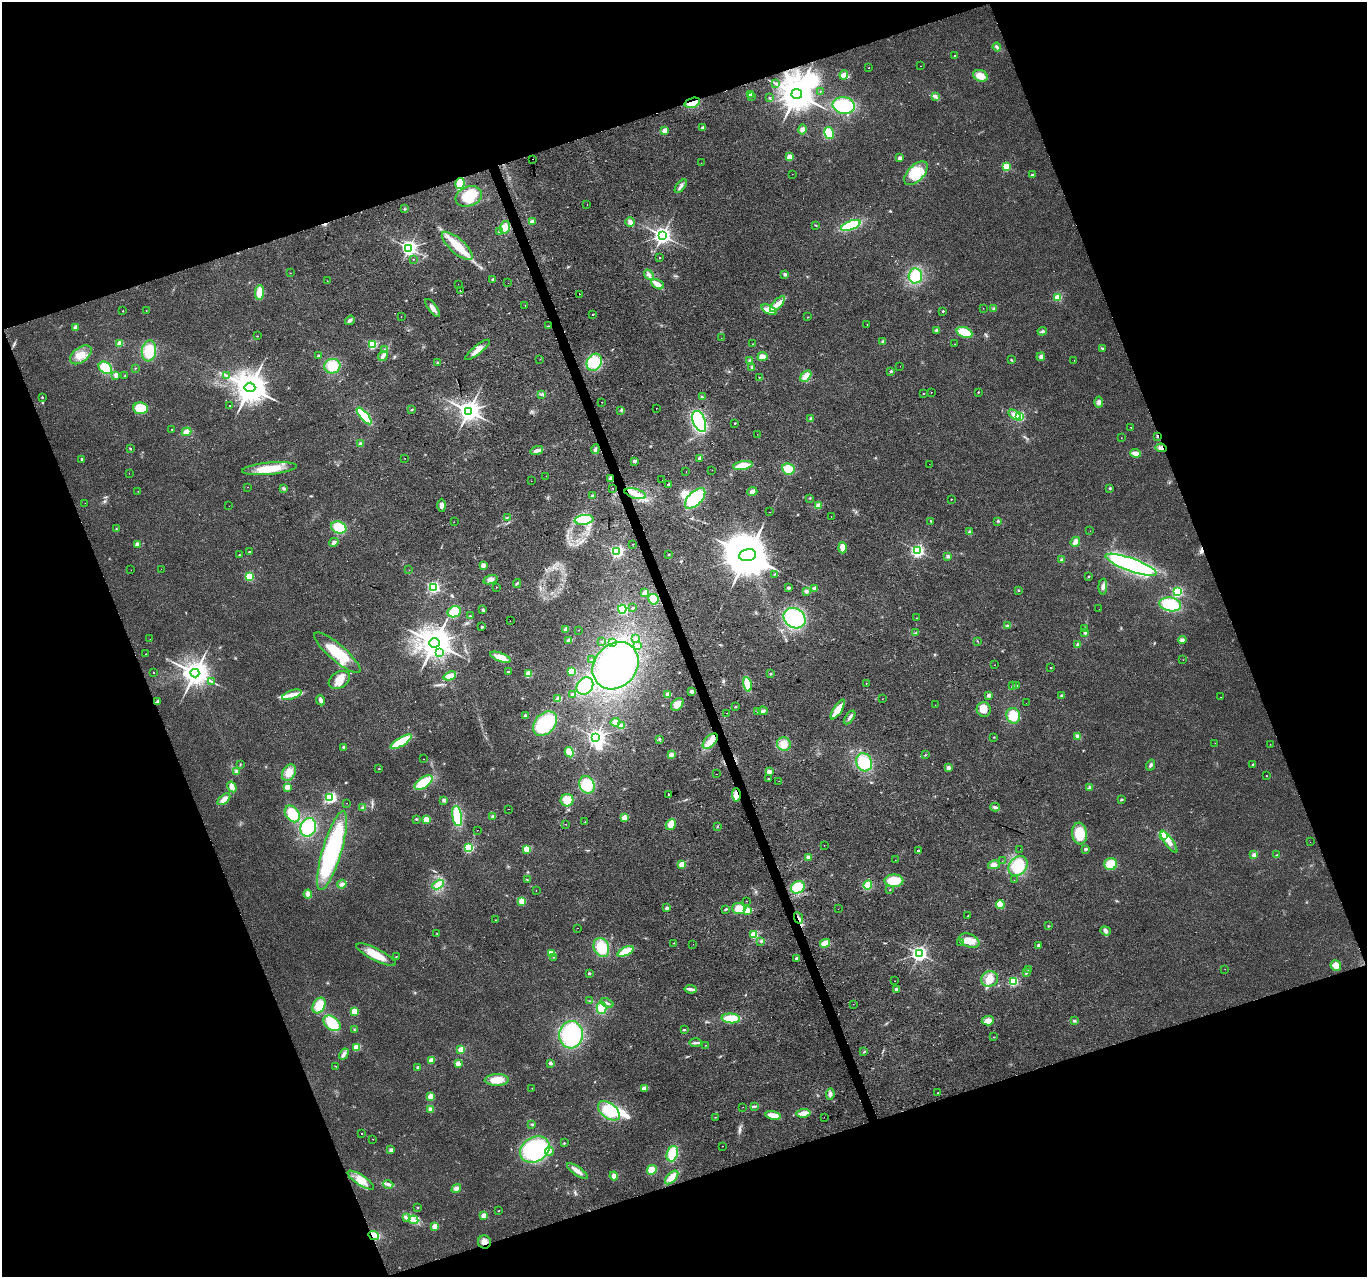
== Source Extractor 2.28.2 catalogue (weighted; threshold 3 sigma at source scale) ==
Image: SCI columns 2-5461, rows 125-5223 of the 5461 x 5294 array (HDU 1 of 3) = the unmasked area's bounding box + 8 px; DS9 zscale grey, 4 x 4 block average (1 PNG px = mean of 4 x 4 image px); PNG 1369 x 1279 px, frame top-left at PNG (2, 2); each listed source drawn as its Kron ellipse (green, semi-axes under 4 px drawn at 4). Shown black and unused: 40% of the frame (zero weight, under 2 of 3 exposures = <1% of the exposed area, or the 3 px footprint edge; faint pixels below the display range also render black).
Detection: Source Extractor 2.28.2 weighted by HDU 2 'WHT'. Background 0.0183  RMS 0.0061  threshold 0.0273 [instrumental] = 3 sigma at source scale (4.5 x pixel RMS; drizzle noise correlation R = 1.50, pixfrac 1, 0.0396/0.0396 arcsec/px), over >= 5 px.
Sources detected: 516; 1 too faint to see at this stretch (4 x 4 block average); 8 inside a brighter object's white glare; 13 cosmic-ray / hot-pixel residue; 2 long thin detections or spike segments (spike, bleed or trail) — neither listed nor drawn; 1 coinciding with a brighter row at this scale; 10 inside a brighter listed object's ellipse — not listed separately; the other 481 listed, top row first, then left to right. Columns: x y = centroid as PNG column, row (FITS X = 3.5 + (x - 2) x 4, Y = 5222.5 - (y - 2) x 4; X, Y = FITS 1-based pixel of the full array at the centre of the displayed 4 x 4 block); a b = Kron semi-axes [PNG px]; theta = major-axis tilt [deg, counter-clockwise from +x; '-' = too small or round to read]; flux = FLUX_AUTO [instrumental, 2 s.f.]
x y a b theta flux
997 47 4 3 - 7.3
954 56 2 2 - 2.7
920 66 2 2 - 2.8
869 68 2 2 - 2.5
844 75 4 3 - 11
980 76 7 5 -22 38
775 83 2 2 - 1.4
820 91 2 2 - 1.4
751 94 2 2 - 72
797 94 5 5 - 9700
752 96 2 2 - 4.5
935 96 3 2 - 3.3
769 97 2 2 - 7.3
692 103 8 4 17 45
844 105 11 8 -8 160
703 127 2 2 - 27
803 129 5 4 - 13
665 131 2 2 - 79
829 133 6 4 -78 73
790 157 2 2 - 110
900 158 2 2 - 31
533 159 2 2 - 8.1
701 163 2 2 - 0.64
1006 167 2 2 - 210
916 173 14 8 46 110
792 174 2 2 - 1.4
1033 175 3 2 - 7.2
460 183 5 4 - 68
681 186 8 3 50 12
469 196 13 10 19 100
587 204 2 2 - 2.7
405 209 2 2 - 1.9
532 222 2 2 - 58
630 222 5 4 - 13
816 225 3 2 - 2.4
851 225 10 4 21 160
505 227 6 5 - 31
500 231 3 2 - 2.9
662 235 3 3 - 2000
457 246 19 7 -42 81
409 248 3 3 - 1400
660 258 2 2 - 5.4
413 259 2 2 - 1.2
290 273 2 2 - 0.7
785 274 4 3 - 6.3
649 275 6 3 -48 8.5
915 276 7 6 - 99
493 279 2 2 - 11
327 281 2 2 - 1.8
508 283 2 2 - 0.67
458 284 2 2 - 0.66
657 284 7 4 -28 26
460 291 2 2 - 120
259 292 7 4 86 54
580 294 2 2 - 120
1058 297 3 3 - 38
778 304 10 4 47 28
525 305 2 2 - 1.2
432 308 11 4 -54 20
983 308 2 2 - 0.81
994 308 2 2 - 1.7
769 310 8 4 -23 46
123 311 2 2 - 2.3
146 311 2 2 - 1.1
943 311 2 2 - 6.3
593 315 2 2 - 1.9
401 316 2 2 - 1.9
808 317 2 2 - 1.1
350 320 5 3 - 9.5
867 324 2 2 - 0.76
548 326 2 2 - 2.1
76 327 2 2 - 48
936 330 4 3 - 6.6
1042 331 5 3 - 6.8
964 332 8 5 -20 87
257 336 2 2 - 2.2
721 338 2 2 - 0.83
883 341 3 3 - 5.1
120 343 2 2 - 110
372 344 2 2 - 320
753 344 2 2 - 3.4
955 344 2 2 - 3.5
1102 348 3 2 - 3.4
384 349 2 2 - 1.9
477 350 15 4 39 35
149 351 10 7 83 83
81 355 12 7 37 44
318 356 3 2 - 4.3
383 356 5 3 - 9.8
762 357 5 4 - 25
1041 357 4 4 - 11
540 359 2 2 - 0.98
750 360 3 2 - 3.6
1011 360 3 2 - 2.7
1074 360 2 2 - 0.54
594 362 9 7 59 99
437 363 2 2 - 1.9
332 366 8 7 - 67
900 366 2 2 - 5.3
752 367 4 3 - 6.2
105 368 7 5 -38 86
135 368 2 2 - 1.4
891 371 2 2 - 15
116 375 2 2 - 46
125 375 2 2 - 2.2
226 376 4 2 - 5.5
806 376 6 4 46 27
759 377 2 2 - 3
250 387 5 4 - 8800
931 392 2 2 - 3.8
978 392 2 2 - 4.3
542 394 4 2 - 4.4
923 394 2 2 - 2.8
42 397 2 2 - 5.9
702 397 3 2 - 3.4
602 402 2 2 - 4.8
1099 402 5 4 - 12
230 406 2 2 - 4
141 408 7 5 -5 74
656 408 2 2 - 1.2
412 409 2 2 - 4.1
621 410 2 2 - 2.8
468 411 3 3 - 3200
1014 415 7 4 -32 24
364 416 10 3 -50 130
1020 416 2 2 - 350
811 418 3 3 - 4.3
699 421 11 6 -69 280
735 423 2 2 - 5.2
1131 427 2 2 - 1.7
172 429 2 2 - 1.2
186 432 5 4 - 26
757 434 2 2 - 0.49
1157 436 2 2 - 17
1121 438 2 2 - 0.71
361 444 3 3 - 5.5
1161 448 6 4 -11 15
130 449 3 2 - 2.7
595 449 5 3 - 7.1
537 450 6 3 16 14
1136 453 5 3 - 27
405 458 2 2 - 1.1
700 458 2 2 - 38
82 459 2 2 - 14
634 461 2 2 - 29
929 464 2 2 - 2.3
743 466 10 3 10 82
269 469 27 6 6 85
788 469 6 5 - 60
712 470 2 2 - 0.71
686 472 2 2 - 8.8
129 473 2 2 - 0.64
546 476 2 2 - 1.3
610 478 3 2 - 8.3
662 480 2 2 - 2.4
531 481 2 2 - 7.3
668 484 2 2 - 3.4
247 487 2 2 - 0.81
283 488 3 2 - 4.3
612 488 2 2 - 1.4
1110 488 3 2 - 3
138 491 2 2 - 0.86
752 492 5 3 - 14
635 494 11 5 -15 33
592 496 3 3 - 5.1
695 498 13 6 46 180
810 498 2 2 - 1.3
951 499 2 2 - 2.6
85 503 2 2 - 0.54
442 505 6 4 -90 16
229 506 2 2 - 1.1
819 506 4 3 - 24
770 512 2 2 - 1.8
507 517 2 2 - 1.9
831 517 2 2 - 0.67
584 520 9 5 6 69
931 521 3 2 - 3.4
998 521 3 2 - 3.5
454 522 2 2 - 0.63
339 527 8 5 -21 71
116 529 2 2 - 2.6
1090 531 2 2 - 0.41
969 532 3 3 - 7.7
334 542 5 3 - 9
1075 542 5 4 - 14
137 544 2 2 - 48
632 544 2 2 - 0.79
842 548 5 3 - 37
917 551 2 2 - 790
249 552 2 2 - 5.6
617 552 2 2 - 760
239 555 2 2 - 3.9
668 555 2 2 - 1.8
747 555 8 6 10 22000
948 556 4 3 - 6.9
1061 560 3 3 - 5.2
483 565 3 3 - 14
1131 565 27 6 -20 680
161 569 2 2 - 0.57
131 570 2 2 - 1
409 570 2 2 - 0.83
774 574 2 2 - 1.2
249 577 2 2 - 260
1089 577 2 2 - 2.9
490 580 7 4 18 18
517 583 4 2 - 5.6
433 587 2 2 - 640
496 587 2 2 - 0.7
1103 587 8 3 86 12
788 588 3 3 - 5
815 588 4 3 - 7.3
1018 590 2 2 - 3.3
806 591 4 3 - 5.5
1177 592 2 2 - 470
645 593 4 3 - 21
653 599 5 5 - 66
1170 604 11 7 -9 140
633 608 2 2 - 7.6
622 609 4 4 - 94
1099 609 2 2 - 1.2
483 610 3 3 - 5
454 612 7 5 26 56
470 616 2 2 - 4.3
795 618 11 9 -35 310
916 618 2 2 - 2.4
510 621 2 2 - 1.7
1008 625 4 2 - 3.9
482 627 2 2 - 13
1085 628 2 2 - 1.6
566 629 3 2 - 16
579 630 2 2 - 1.1
915 633 2 2 - 2.2
1085 633 2 2 - 12
150 639 2 2 - 1.4
636 639 3 3 - 8.8
1182 640 4 4 - 10
569 641 3 2 - 22
977 641 2 2 - 1.4
602 642 2 2 - 1.6
612 642 3 2 - 4.6
435 643 5 4 - 7200
1078 645 4 4 - 6.9
638 646 3 2 - 3.4
439 652 3 3 - 5.9
337 653 29 8 -41 130
146 654 2 2 - 1.3
500 657 11 4 -21 50
591 660 2 2 - 1.5
1183 660 2 2 - 0.73
995 665 2 2 - 0.61
616 666 25 21 50 490
1051 668 2 2 - 4.1
572 671 4 3 - 42
508 672 2 2 - 5
153 673 2 2 - 22
195 673 4 4 - 4900
529 674 4 3 - 49
771 674 2 2 - 2
450 676 6 4 22 34
339 680 11 8 32 44
212 682 2 2 - 1.8
866 683 2 2 - 1.2
748 684 7 4 -77 50
585 686 9 7 51 140
1012 686 2 2 - 9
1016 686 2 2 - 25
691 691 3 3 - 9.7
572 694 3 2 - 4.2
668 694 4 3 - 15
292 695 10 4 19 24
989 695 2 2 - 48
1062 696 2 2 - 29
1220 697 2 2 - 0.49
558 699 4 3 - 18
883 699 2 2 - 0.77
321 700 5 3 - 13
157 701 3 2 - 4.9
1026 703 2 2 - 1.3
677 704 7 5 46 33
935 705 2 2 - 3.1
735 707 2 2 - 2
984 709 7 7 - 29
838 710 11 4 58 57
763 711 4 4 - 9.1
758 712 2 2 - 2.4
727 713 2 2 - 4
525 716 3 3 - 8.8
1013 716 8 7 - 69
850 717 8 3 53 11
615 722 4 4 - 11
545 724 14 10 46 190
621 726 3 2 - 16
1078 736 4 4 - 8.9
595 737 4 3 - 1400
994 737 2 2 - 1.6
659 739 3 2 - 2.1
710 741 9 5 45 31
401 742 12 4 30 140
1215 743 2 2 - 0.5
784 744 7 6 - 40
1270 744 2 2 - 1.5
344 747 3 2 - 3.2
569 752 5 3 - 53
671 755 3 3 - 19
925 755 2 2 - 3.3
423 759 2 2 - 0.86
864 762 9 8 - 100
1253 764 2 2 - 8
240 765 2 2 - 2.3
1150 765 5 2 - 7.7
948 767 2 2 - 44
379 769 2 2 - 4.2
236 772 3 3 - 4.6
769 772 3 3 - 18
289 773 9 6 58 35
716 774 2 2 - 5.1
1266 776 2 2 - 1.4
768 779 3 2 - 3.1
779 781 2 2 - 4
424 783 10 5 34 130
587 785 9 7 -63 94
232 787 6 4 -58 20
287 787 2 2 - 92
1090 788 2 2 - 48
669 794 2 2 - 270
736 795 6 4 -87 44
330 797 2 2 - 380
224 799 7 3 41 25
444 800 3 3 - 9.6
567 800 6 6 - 49
1121 800 2 2 - 16
346 803 2 2 - 0.71
995 807 5 3 - 8.6
363 808 4 3 - 7.1
509 809 2 2 - 0.96
292 814 9 6 -54 83
457 816 10 5 -81 130
493 816 3 2 - 5.2
624 818 4 3 - 25
416 819 2 2 - 2.9
426 819 4 3 - 22
585 822 2 2 - 0.73
566 824 2 2 - 1.3
671 825 5 5 - 37
308 827 9 7 72 190
717 827 2 2 - 1.2
477 830 2 2 - 7.6
1079 834 11 7 -83 100
1163 835 2 2 - 340
1169 842 13 4 -55 30
1310 842 2 2 - 0.51
824 845 2 2 - 0.58
468 848 2 2 - 400
527 849 2 2 - 150
1020 849 2 2 - 3.1
1086 849 2 2 - 22
918 850 2 2 - 18
332 851 41 9 74 460
1254 855 4 3 - 11
1277 855 2 2 - 2.2
809 857 4 3 - 12
895 860 2 2 - 0.71
1002 861 2 2 - 1.5
682 864 4 3 - 23
1111 864 6 6 - 59
994 865 6 4 13 17
1018 866 11 8 51 120
527 879 2 2 - 1.4
1014 880 2 2 - 0.69
894 881 9 6 0 85
342 884 4 3 - 9.9
438 885 6 3 29 13
868 885 5 4 - 45
798 887 7 6 - 66
536 890 2 2 - 1.2
890 890 2 2 - 1.8
308 894 4 3 - 21
522 901 2 2 - 140
746 901 2 2 - 2.4
1000 904 4 3 - 53
667 908 2 2 - 30
739 908 6 5 - 51
726 909 3 2 - 3.7
838 909 2 2 - 1.4
747 910 2 2 - 120
968 916 2 2 - 2.8
798 918 6 2 -64 7.9
495 920 2 2 - 1.7
1048 926 2 2 - 1.8
578 928 2 2 - 0.59
1106 931 5 3 - 8.9
437 934 2 2 - 1.1
754 935 2 2 - 190
761 941 3 2 - 2.5
969 941 10 6 -25 46
960 942 2 2 - 1.1
674 943 2 2 - 3.1
825 943 5 3 - 31
693 944 2 2 - 0.43
1039 945 2 2 - 26
601 947 10 7 -67 92
625 951 9 3 24 83
919 953 3 3 - 1400
551 954 2 2 - 130
376 955 22 6 -26 63
396 956 2 2 - 3.1
554 957 2 2 - 0.84
797 958 2 2 - 17
1336 966 5 5 - 27
1029 969 2 2 - 2.2
1225 969 2 2 - 0.7
589 973 2 2 - 12
1026 973 3 2 - 4.1
990 979 8 7 - 46
895 981 2 2 - 0.69
1013 981 2 2 - 390
691 989 6 2 -8 16
897 989 3 2 - 7.2
590 1001 3 2 - 2
607 1003 7 2 -22 6.6
853 1004 2 2 - 0.7
319 1005 8 6 59 56
602 1008 6 5 - 57
354 1011 2 2 - 130
731 1018 9 5 -4 73
988 1021 6 4 4 26
1074 1021 3 2 - 4.3
332 1023 9 6 -35 93
354 1029 2 2 - 1.5
684 1030 3 2 - 3.4
571 1035 14 11 87 260
994 1037 2 2 - 1.6
696 1043 6 3 -1 9.5
706 1045 2 2 - 1.5
357 1047 2 2 - 170
461 1050 2 2 - 110
864 1052 3 2 - 2.4
344 1054 6 3 60 10
431 1060 2 2 - 67
550 1063 3 2 - 10
458 1064 2 2 - 69
336 1066 2 2 - 1.4
418 1067 2 2 - 16
497 1080 12 6 1 57
532 1088 2 2 - 0.95
644 1088 4 3 - 15
938 1093 2 2 - 3
830 1094 6 4 81 10
431 1096 2 2 - 120
754 1106 4 2 - 4.6
743 1107 2 2 - 0.71
431 1109 4 3 - 13
609 1111 12 7 -37 97
804 1113 7 3 7 41
773 1115 8 4 -12 32
716 1117 2 2 - 1.2
824 1117 2 2 - 0.75
532 1124 3 2 - 3.4
362 1134 2 2 - 1.8
373 1139 2 2 - 1.3
564 1143 2 2 - 2.4
722 1146 2 2 - 2.9
535 1149 16 12 32 380
391 1150 4 3 - 7.8
549 1151 4 4 - 10
672 1154 8 5 71 81
652 1170 5 4 - 35
577 1171 12 3 -36 26
614 1176 4 3 - 17
672 1177 8 4 46 34
361 1180 15 5 -33 37
388 1184 5 3 - 9.7
456 1189 5 4 - 15
418 1207 2 2 - 6.6
499 1211 2 2 - 1.4
484 1216 2 2 - 93
407 1218 2 2 - 2.3
413 1220 5 4 - 15
435 1227 2 2 - 99
373 1235 5 4 - 50
484 1242 6 6 - 23
Overlapping masked pixels (flux is a lower limit): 9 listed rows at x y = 797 94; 692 103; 1157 436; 1161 448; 610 478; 736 795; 798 918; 373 1235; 484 1242
Diffuse or blended objects may show on this block-average render without a row.